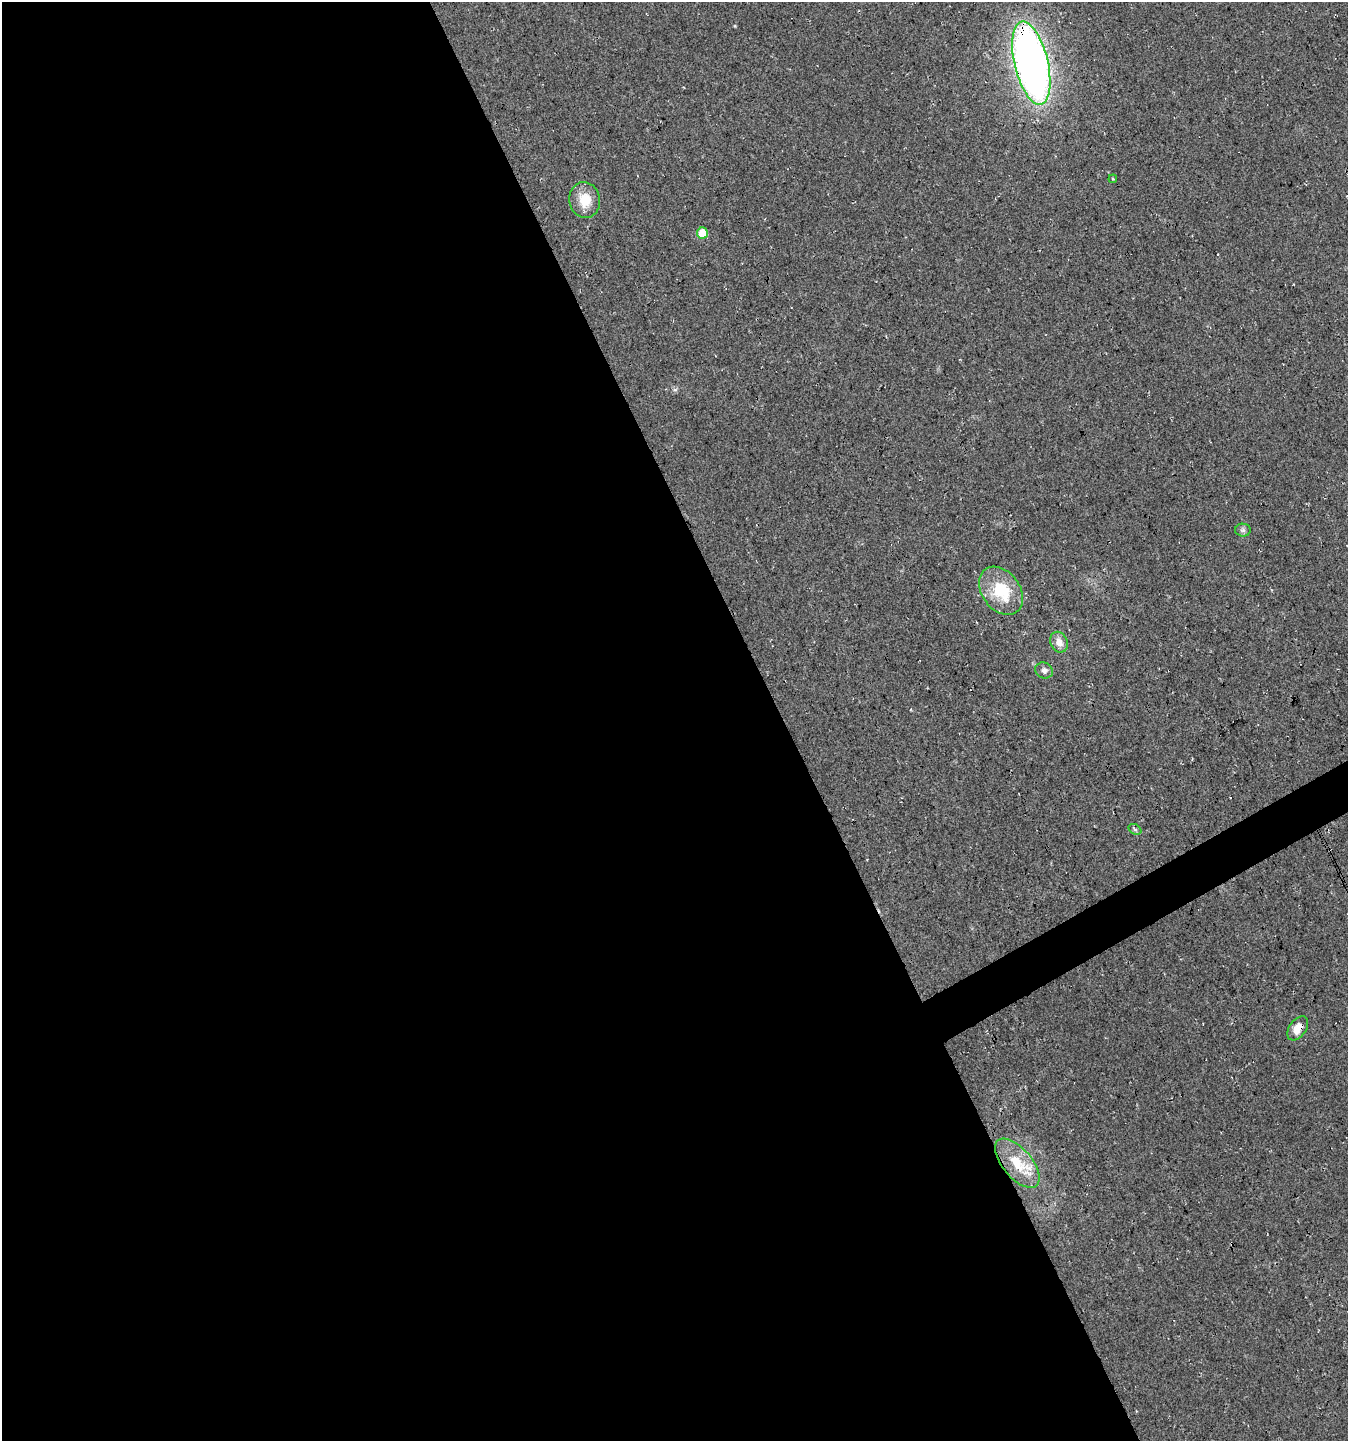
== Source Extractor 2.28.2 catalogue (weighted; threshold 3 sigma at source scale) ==
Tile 9 of 4 x 4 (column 1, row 3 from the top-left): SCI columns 100-1445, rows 1442-2880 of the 5639 x 5759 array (HDU 1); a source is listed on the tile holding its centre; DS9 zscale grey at full resolution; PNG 1350 x 1443 px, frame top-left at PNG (2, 2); each listed source drawn as its Kron ellipse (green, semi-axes under 4 px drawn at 4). Shown black and unused: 59% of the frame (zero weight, under 3 of 4 exposures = <1% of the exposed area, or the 3 px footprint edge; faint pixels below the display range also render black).
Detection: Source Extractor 2.28.2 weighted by HDU 2 'WHT'; one run over the whole footprint, this tile lists its part. Background 0.0264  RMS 0.0068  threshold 0.0304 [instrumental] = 3 sigma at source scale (4.5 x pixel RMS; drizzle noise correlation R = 1.50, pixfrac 1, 0.0396/0.0396 arcsec/px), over >= 5 px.
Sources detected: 12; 1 cosmic-ray / hot-pixel residue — neither listed nor drawn; the other 11 listed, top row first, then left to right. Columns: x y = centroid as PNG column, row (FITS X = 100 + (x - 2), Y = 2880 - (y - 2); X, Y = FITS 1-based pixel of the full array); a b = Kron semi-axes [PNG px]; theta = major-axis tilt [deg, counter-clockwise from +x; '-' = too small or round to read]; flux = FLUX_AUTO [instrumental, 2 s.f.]
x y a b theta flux
1031 63 43 16 -76 460
1113 179 4 3 - 0.59
585 200 18 15 -80 14
702 233 5 5 - 19
1243 530 8 6 -1 1.9
1001 591 26 19 -53 30
1059 642 11 8 -68 6.4
1044 670 9 7 -25 2.9
1135 829 7 5 -32 1.3
1298 1028 13 8 55 8.3
1017 1163 30 14 -50 20
Overlapping masked pixels (flux is a lower limit): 2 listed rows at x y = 1031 63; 1298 1028